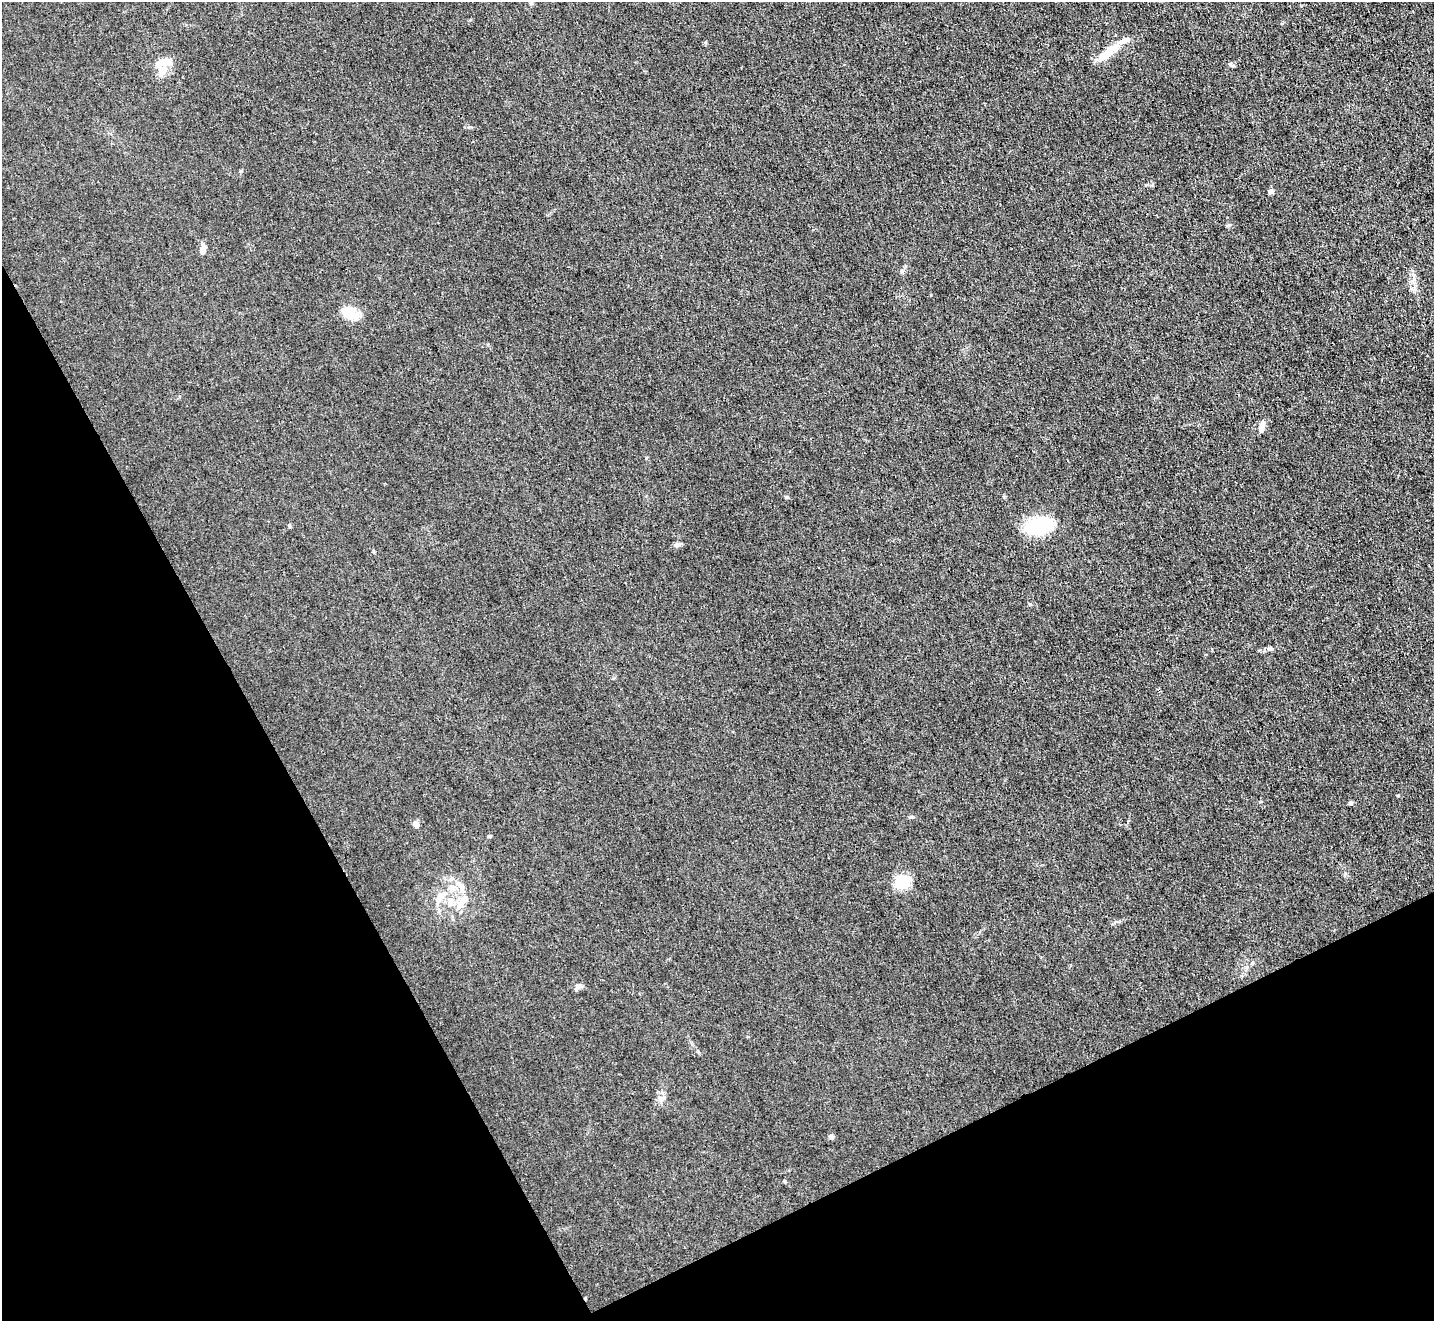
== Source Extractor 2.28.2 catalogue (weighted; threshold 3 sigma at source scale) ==
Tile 14 of 4 x 4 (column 2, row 4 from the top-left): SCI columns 1433-2864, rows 153-1471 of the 5729 x 5718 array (HDU 1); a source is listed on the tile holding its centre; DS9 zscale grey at full resolution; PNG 1436 x 1323 px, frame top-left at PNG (2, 2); no overlay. Shown black and unused: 26% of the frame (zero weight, under 3 of 4 exposures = <1% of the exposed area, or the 3 px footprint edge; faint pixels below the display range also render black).
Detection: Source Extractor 2.28.2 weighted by HDU 2 'WHT'; one run over the whole footprint, this tile lists its part. Background 0.0461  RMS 0.007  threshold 0.0315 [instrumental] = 3 sigma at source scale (4.5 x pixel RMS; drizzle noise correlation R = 1.50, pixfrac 1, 0.05/0.05 arcsec/px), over >= 5 px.
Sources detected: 31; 1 inside a brighter object's white glare — not listed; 7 inside a brighter listed object's ellipse — not listed separately; the other 23 listed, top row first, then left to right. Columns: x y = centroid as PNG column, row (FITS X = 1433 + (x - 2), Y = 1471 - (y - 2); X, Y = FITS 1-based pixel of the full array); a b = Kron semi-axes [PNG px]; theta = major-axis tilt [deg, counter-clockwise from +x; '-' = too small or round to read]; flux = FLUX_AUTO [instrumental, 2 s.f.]
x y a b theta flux
1105 56 41 10 38 11
164 63 15 13 33 8.4
1270 191 5 4 - 4.1
1228 225 6 4 19 0.89
203 248 12 7 -80 3.5
350 312 17 10 -27 17
1261 427 13 6 75 5.2
289 526 6 4 -89 0.76
1038 526 30 16 10 44
677 545 6 6 - 1.7
1030 604 5 3 - 0.71
1269 649 7 4 -18 1.3
1351 803 5 5 - 1.4
911 817 6 4 18 0.94
416 824 7 6 - 3.5
489 836 5 4 - 0.88
902 882 11 10 - 31
452 888 12 9 -7 6.9
439 900 22 9 69 8.4
460 905 21 9 67 9.6
578 986 11 6 22 2.5
662 1099 12 6 25 3
831 1137 6 5 - 1.9
Unlisted compact peaks at least as high as the median listed source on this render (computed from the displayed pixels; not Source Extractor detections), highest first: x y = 786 497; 1345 873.